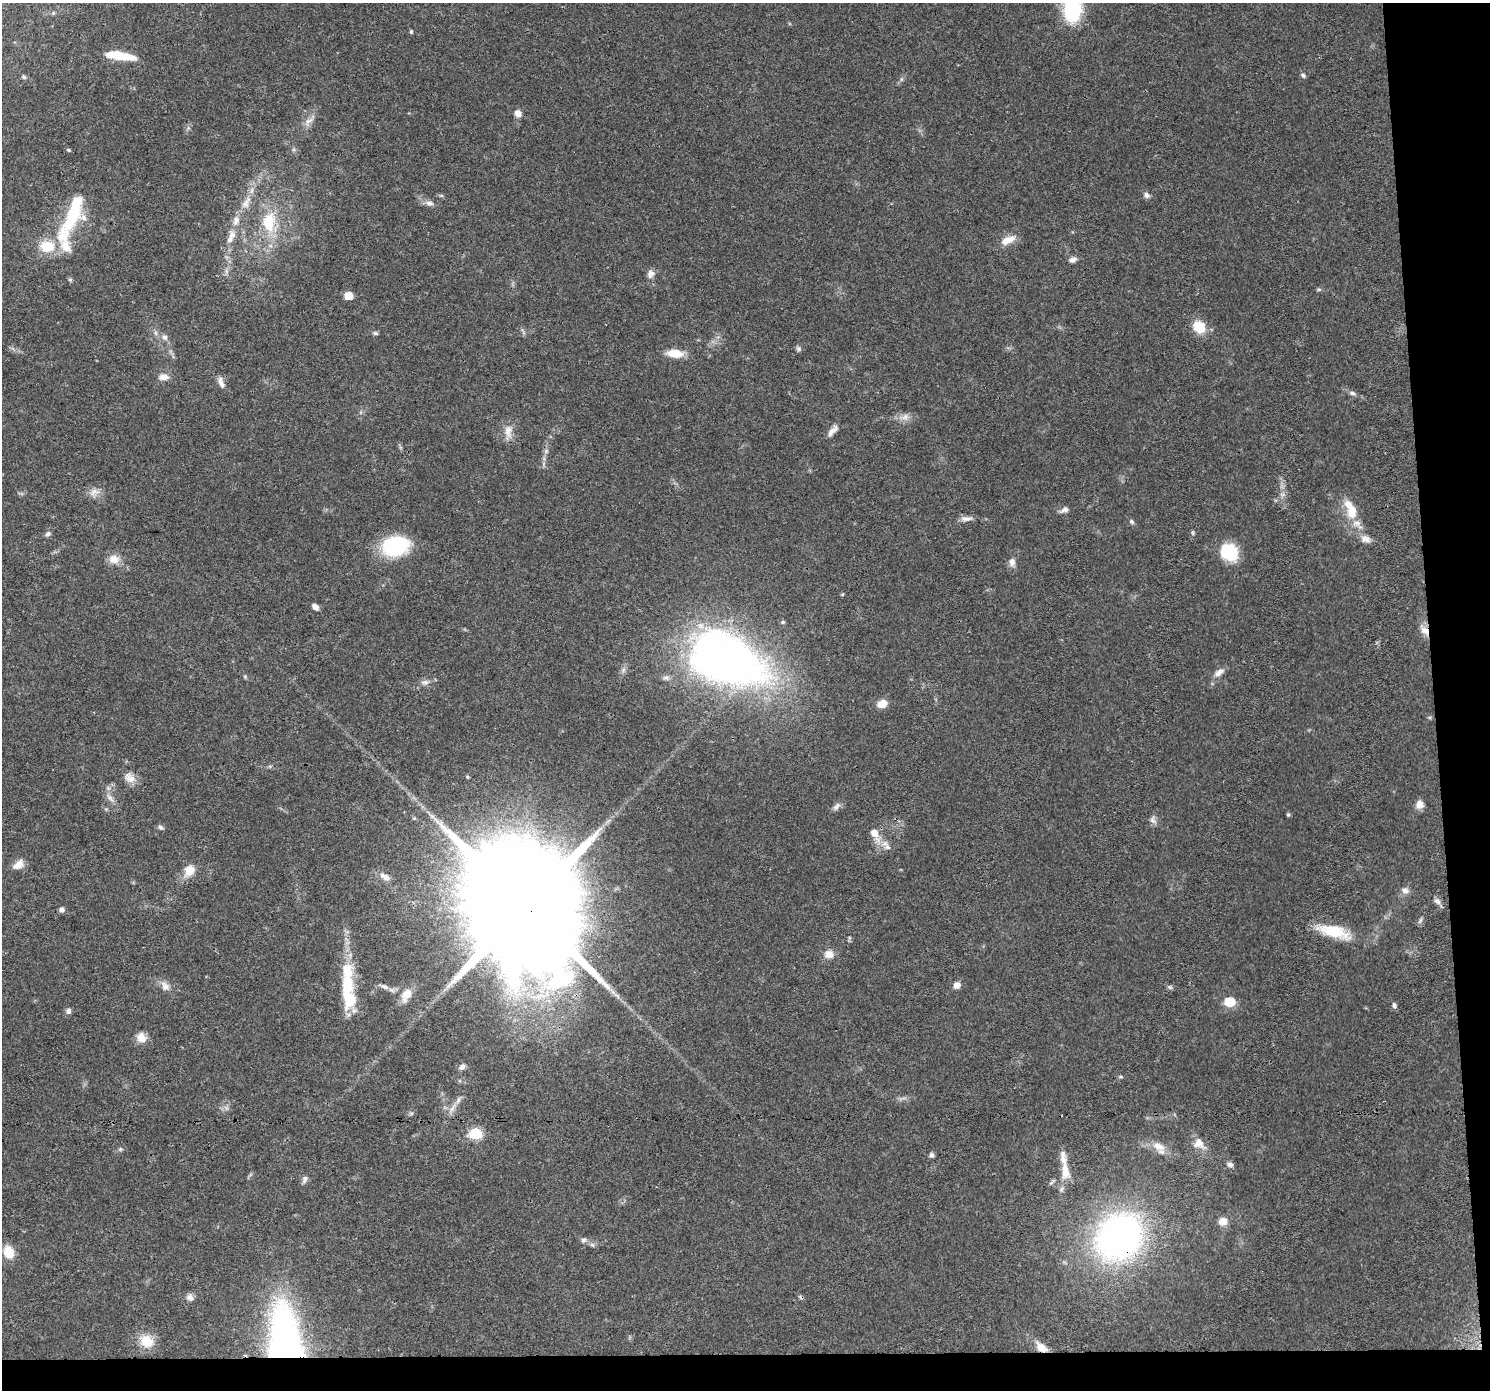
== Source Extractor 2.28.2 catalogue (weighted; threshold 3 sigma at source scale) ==
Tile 9 of 3 x 3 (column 3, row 3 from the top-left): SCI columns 2977-4464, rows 40-1427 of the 4464 x 4205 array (HDU 1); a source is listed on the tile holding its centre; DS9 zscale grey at full resolution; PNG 1492 x 1392 px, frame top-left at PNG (2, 3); no overlay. Shown black and unused: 6% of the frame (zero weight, under 3 of 4 exposures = <1% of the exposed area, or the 3 px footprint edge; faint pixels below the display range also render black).
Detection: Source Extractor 2.28.2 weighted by HDU 2 'WHT'; one run over the whole footprint, this tile lists its part. Background 0.0497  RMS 0.0039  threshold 0.0177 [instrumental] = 3 sigma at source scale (4.5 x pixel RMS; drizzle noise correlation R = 1.50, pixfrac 1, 0.0396/0.0396 arcsec/px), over >= 5 px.
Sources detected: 124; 2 too faint to see at this stretch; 2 inside a brighter object's white glare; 1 cosmic-ray / hot-pixel residue — not listed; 11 inside a brighter listed object's ellipse — not listed separately; the other 108 listed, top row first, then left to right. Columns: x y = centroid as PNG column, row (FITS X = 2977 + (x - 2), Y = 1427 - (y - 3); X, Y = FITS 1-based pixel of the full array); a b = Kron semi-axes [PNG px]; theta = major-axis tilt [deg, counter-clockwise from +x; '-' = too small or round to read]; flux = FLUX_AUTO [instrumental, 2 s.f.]
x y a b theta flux
1072 8 26 16 89 34
53 13 6 4 72 0.45
411 32 5 4 - 0.53
116 54 21 9 1 9.6
1303 75 7 5 -31 0.86
24 77 6 5 - 0.74
901 79 6 4 -72 0.56
518 113 8 8 - 2.5
308 122 17 8 50 3
68 150 5 4 - 0.56
441 195 6 4 -18 0.57
1146 195 9 7 -26 1.5
246 202 23 10 59 5.5
429 203 11 7 -14 1.9
72 217 41 17 58 21
269 222 28 18 85 16
232 235 12 9 -89 2.8
1008 240 21 9 22 4.8
47 246 17 14 -1 11
1073 260 10 7 25 1.7
226 271 7 4 -72 0.9
651 274 11 10 - 2.1
70 280 6 4 -1 0.55
1319 289 6 4 -1 0.6
349 296 6 5 - 7.6
1199 327 15 12 -45 9
375 333 7 5 -16 0.71
165 337 9 7 -70 1.5
798 349 8 5 -52 0.9
675 353 15 8 -4 8.4
164 377 14 9 1 2.8
221 382 17 7 -70 2.3
1353 393 10 6 -16 1.4
905 417 11 8 20 2.5
508 432 21 10 89 4.1
831 432 15 7 54 2.5
94 492 17 8 19 2.9
1064 510 11 6 24 1.8
1352 511 21 14 86 8
966 518 17 6 4 2.2
1132 522 7 6 - 0.86
1193 533 7 4 -84 0.61
48 534 8 6 31 1
1365 539 14 10 -18 2.8
395 546 28 19 12 31
1229 552 19 16 -39 17
114 559 14 11 2 4.1
1012 562 12 8 90 2.2
315 607 8 6 -37 1.9
783 622 6 5 - 0.63
1424 630 18 8 -52 3.2
725 660 64 39 -23 300
1219 672 15 8 38 2.8
245 677 6 5 - 0.54
666 678 10 7 -6 1.4
425 682 13 7 9 2
882 704 12 9 24 4.2
129 778 16 13 -31 3.8
110 798 16 6 -48 2.3
1419 804 10 9 - 2.9
836 806 13 6 47 1.6
1288 815 5 5 - 0.57
1153 820 11 8 -57 1.7
161 827 8 6 -32 0.96
875 834 22 9 -60 5.9
18 865 16 10 36 3.6
189 870 16 13 54 5.3
385 877 14 7 -31 2.8
1405 890 11 9 -29 2.1
1437 901 12 7 -50 1.8
525 906 38 29 -9 23000
62 909 6 6 - 1.3
1420 920 10 4 66 0.9
1334 931 45 15 -15 15
829 954 12 11 - 3.4
347 984 59 15 88 24
957 985 9 8 - 2.2
165 986 14 10 -54 2.9
384 986 16 6 -19 2.3
1170 987 8 5 -27 0.8
406 995 19 11 61 5.4
617 996 8 5 -45 1.1
1229 1002 8 7 - 14
1394 1005 7 5 -73 1
68 1011 9 7 -88 1.2
141 1038 13 11 -60 3.7
462 1067 10 7 41 1.5
1120 1077 7 4 -7 0.58
453 1108 21 4 59 2.6
411 1113 7 4 1 0.69
475 1133 7 6 - 28
1199 1143 18 13 -38 5
1159 1146 19 11 -29 4.9
120 1149 6 5 - 0.69
931 1155 7 6 - 1.1
1230 1164 9 7 -22 1.5
1065 1171 26 11 -82 6.3
305 1179 11 6 69 1.4
1052 1182 10 4 50 0.76
1223 1221 9 9 - 3.8
1119 1237 50 43 47 140
584 1240 8 6 7 1.2
592 1245 7 5 -42 0.94
8 1252 14 10 -67 7.3
190 1297 10 9 - 1.9
285 1339 65 31 -84 150
146 1341 19 15 -26 8.4
1041 1347 16 9 -38 4.8
Overlapping masked pixels (flux is a lower limit): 6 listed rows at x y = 1424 630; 725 660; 525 906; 1119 1237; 285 1339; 1041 1347
Isophote crosses this tile's border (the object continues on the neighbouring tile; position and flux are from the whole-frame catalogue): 1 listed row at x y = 1072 8